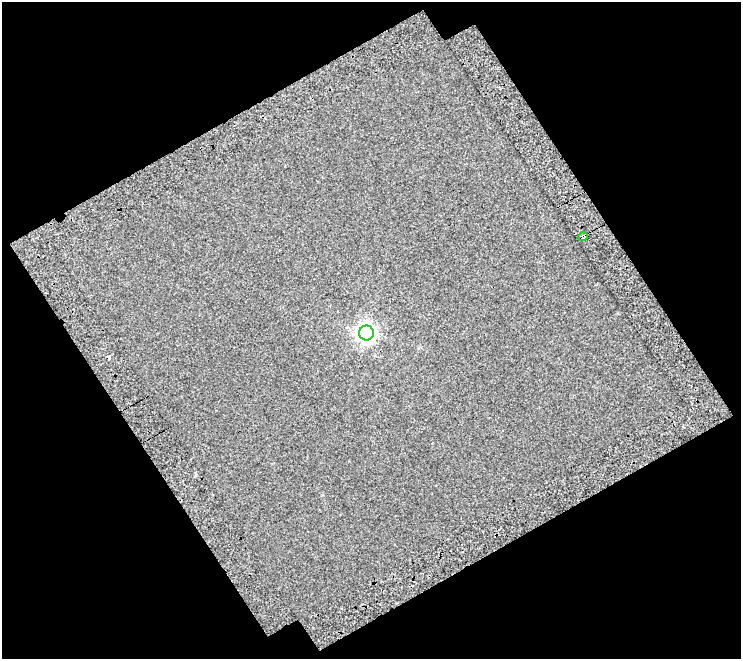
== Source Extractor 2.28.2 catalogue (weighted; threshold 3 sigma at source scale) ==
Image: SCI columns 48-786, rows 83-739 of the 832 x 823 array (HDU 1 of 3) = the unmasked area's bounding box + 8 px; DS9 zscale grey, full resolution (1 PNG px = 1 image px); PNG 743 x 661 px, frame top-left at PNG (2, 2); each listed source drawn as its Kron ellipse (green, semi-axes under 4 px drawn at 4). Shown black and unused: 47% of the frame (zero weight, under 3 of 5 exposures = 22% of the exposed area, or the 3 px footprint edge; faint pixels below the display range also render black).
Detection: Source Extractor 2.28.2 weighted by HDU 2 'WHT'. Background 0.026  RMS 0.0095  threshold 0.0426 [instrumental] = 3 sigma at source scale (4.5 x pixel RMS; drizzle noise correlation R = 1.50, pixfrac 1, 0.0396/0.0396 arcsec/px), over >= 5 px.
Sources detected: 3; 1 cosmic-ray / hot-pixel residue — neither listed nor drawn; the other 2 listed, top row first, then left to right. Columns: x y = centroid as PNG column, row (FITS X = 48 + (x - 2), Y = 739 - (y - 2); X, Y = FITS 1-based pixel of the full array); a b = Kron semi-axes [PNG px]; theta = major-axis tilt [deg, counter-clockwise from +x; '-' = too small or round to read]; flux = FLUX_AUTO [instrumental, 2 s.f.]
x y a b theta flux
583 237 5 3 - 14
366 333 7 7 - 390
Overlapping masked pixels (flux is a lower limit): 1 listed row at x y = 583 237